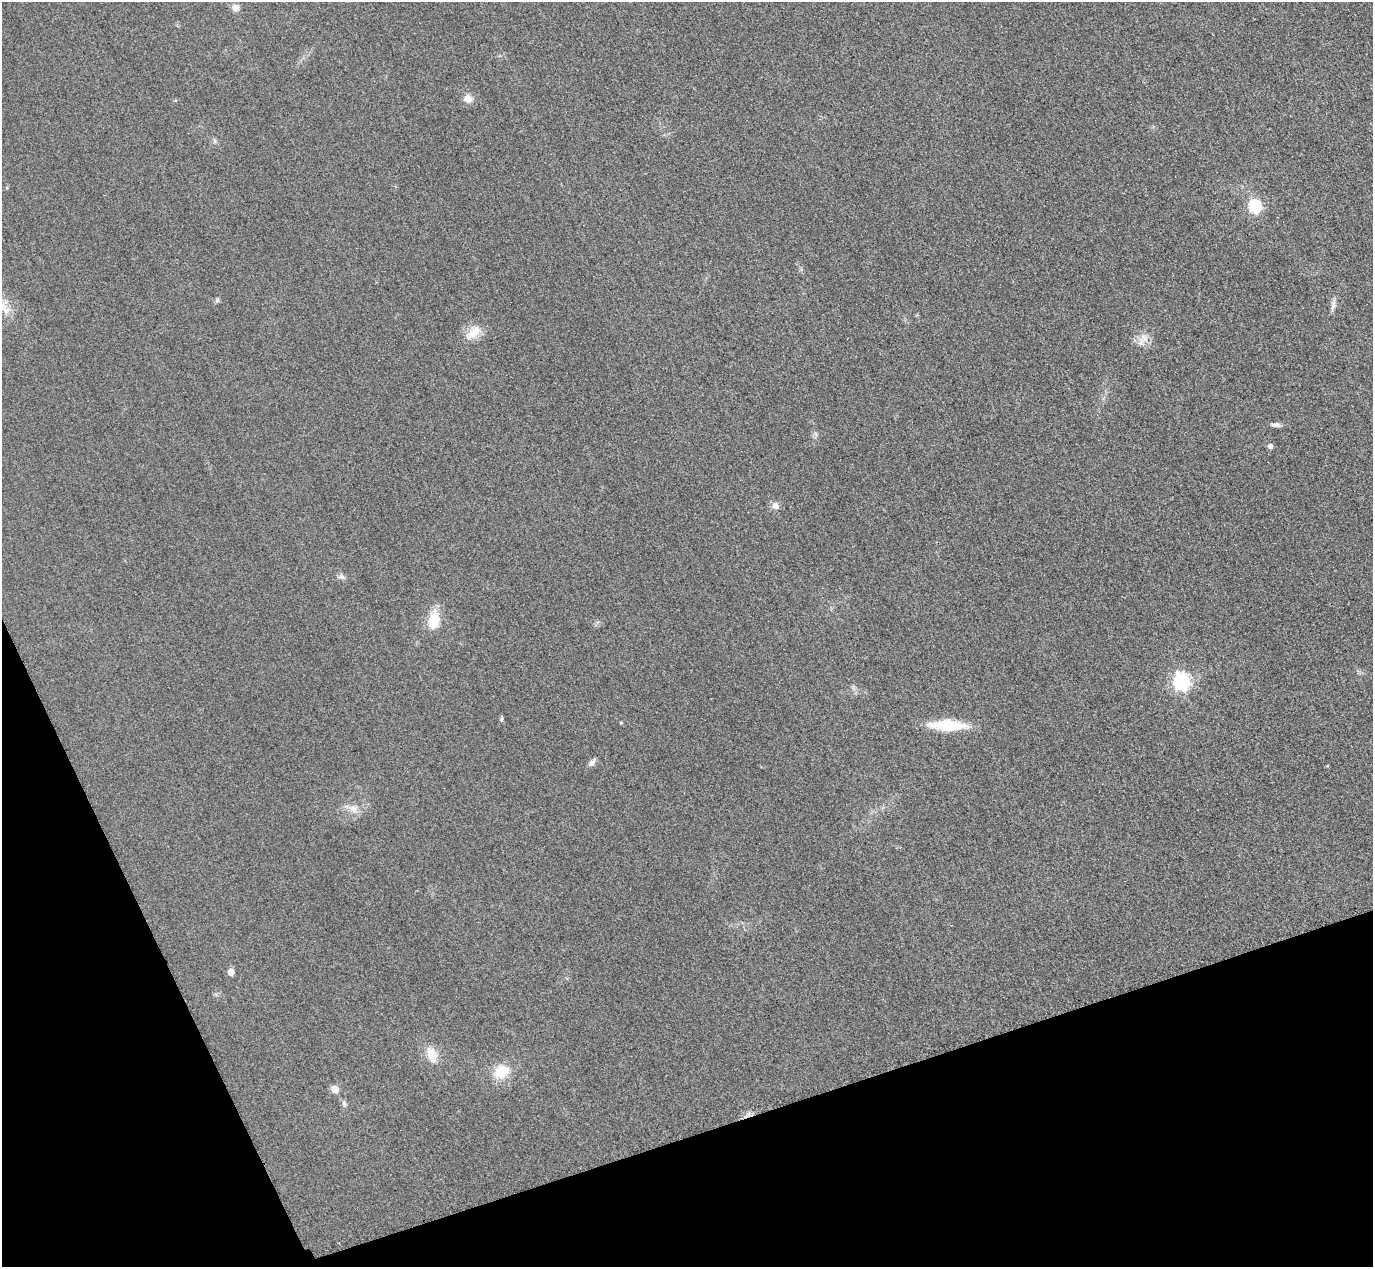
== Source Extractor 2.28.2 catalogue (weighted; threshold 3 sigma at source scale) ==
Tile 14 of 4 x 4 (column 2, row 4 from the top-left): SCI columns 1402-2772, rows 303-1567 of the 5546 x 5533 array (HDU 1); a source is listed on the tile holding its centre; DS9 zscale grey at full resolution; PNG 1375 x 1269 px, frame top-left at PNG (2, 2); no overlay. Shown black and unused: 17% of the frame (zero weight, under 3 of 4 exposures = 3% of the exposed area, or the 3 px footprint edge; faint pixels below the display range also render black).
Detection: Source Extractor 2.28.2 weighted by HDU 2 'WHT'; one run over the whole footprint, this tile lists its part. Background 0.133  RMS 0.019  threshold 0.0847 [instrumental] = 3 sigma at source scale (4.5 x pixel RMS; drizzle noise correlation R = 1.50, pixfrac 1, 0.05/0.05 arcsec/px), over >= 5 px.
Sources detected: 24; all 24 listed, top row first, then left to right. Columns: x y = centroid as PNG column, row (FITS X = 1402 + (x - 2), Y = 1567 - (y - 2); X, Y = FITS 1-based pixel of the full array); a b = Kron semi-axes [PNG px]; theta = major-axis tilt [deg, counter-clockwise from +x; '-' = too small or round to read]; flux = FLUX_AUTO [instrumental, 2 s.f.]
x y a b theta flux
235 8 8 8 - 11
468 99 10 10 - 14
215 141 7 4 -71 3.2
1255 206 7 6 - 180
217 300 6 6 - 3.4
1333 305 15 6 81 9.1
473 332 25 13 41 30
1144 339 13 12 - 18
1276 425 12 6 0 7.1
1270 446 5 5 - 7.4
775 506 10 9 - 9.4
341 577 9 7 -14 5.9
433 620 21 12 79 45
1181 682 7 7 - 560
502 719 6 4 89 2.6
621 723 3 3 - 2.3
947 725 38 11 -2 78
592 763 11 6 49 7.1
354 809 14 10 -13 16
231 972 5 5 - 23
431 1054 16 10 -73 32
501 1072 15 12 28 53
335 1089 5 5 - 39
344 1104 9 6 -79 5